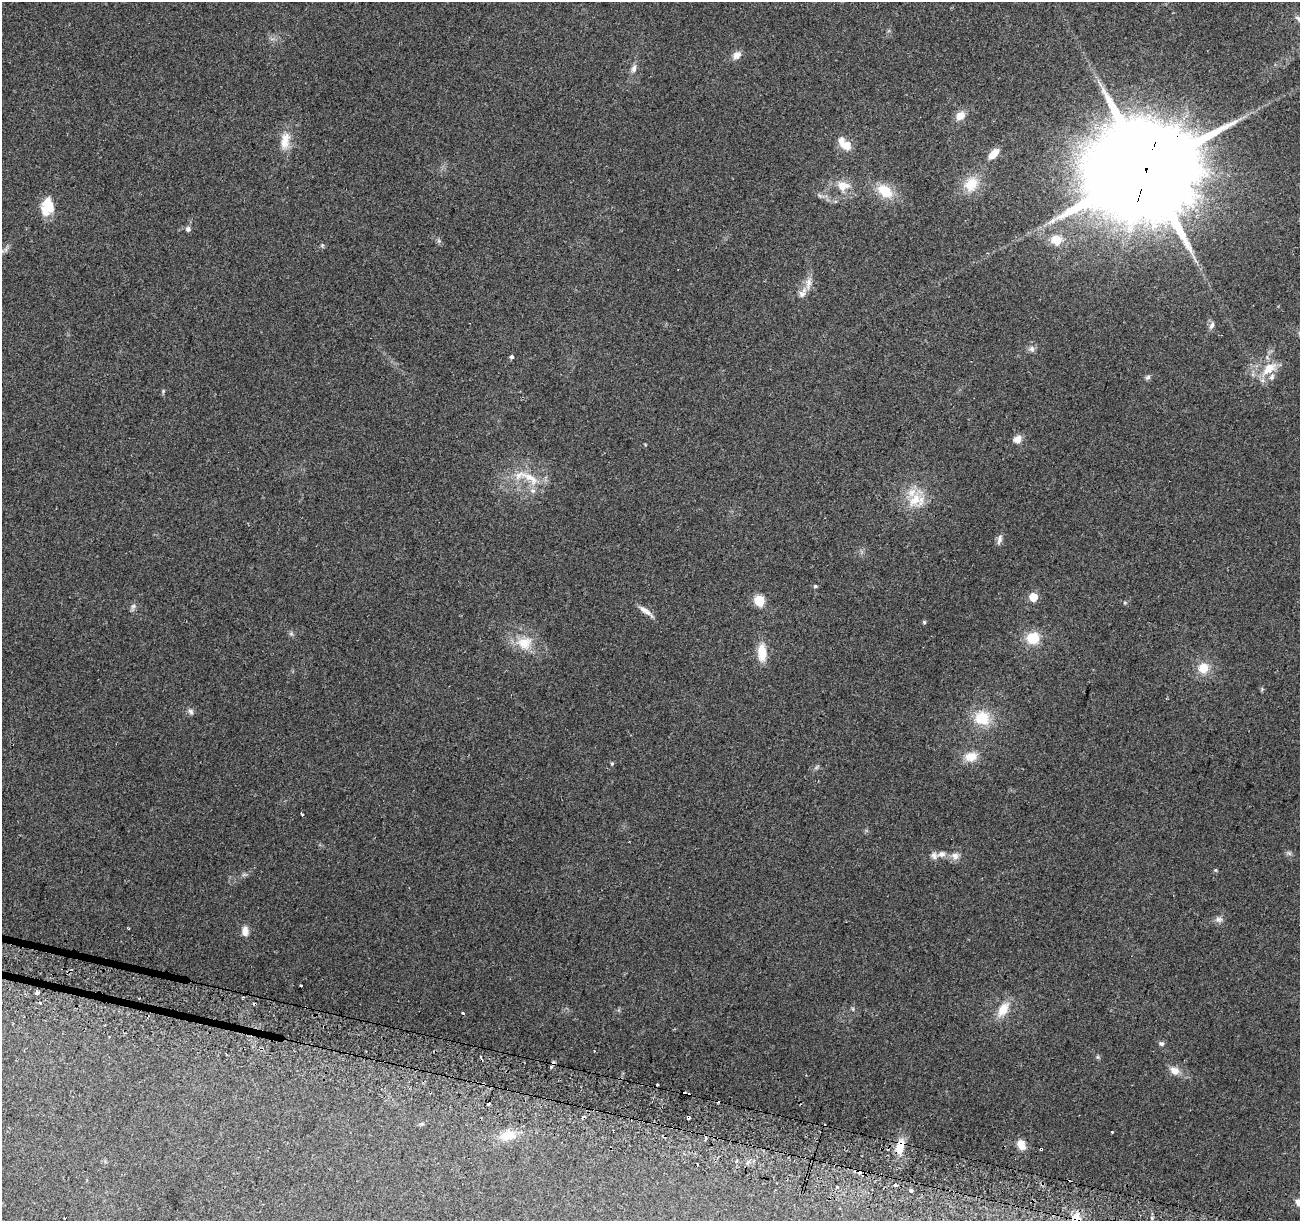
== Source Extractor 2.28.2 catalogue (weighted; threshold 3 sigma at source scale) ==
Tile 6 of 4 x 4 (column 2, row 2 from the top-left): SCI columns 1316-2613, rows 2751-3969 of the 5219 x 5440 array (HDU 1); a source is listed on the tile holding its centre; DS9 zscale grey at full resolution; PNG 1302 x 1223 px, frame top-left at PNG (2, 2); no overlay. Shown black and unused: <1% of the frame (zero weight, under 2 of 3 exposures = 2% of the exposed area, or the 3 px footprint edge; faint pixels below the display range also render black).
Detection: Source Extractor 2.28.2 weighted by HDU 2 'WHT'; one run over the whole footprint, this tile lists its part. Background 0.227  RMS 0.014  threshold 0.0611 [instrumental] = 3 sigma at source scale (4.5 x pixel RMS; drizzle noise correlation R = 1.50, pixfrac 1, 0.0396/0.0396 arcsec/px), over >= 5 px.
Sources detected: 93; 1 too faint to see at this stretch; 15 cosmic-ray / hot-pixel residue — not listed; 11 inside a brighter listed object's ellipse — not listed separately; the other 66 listed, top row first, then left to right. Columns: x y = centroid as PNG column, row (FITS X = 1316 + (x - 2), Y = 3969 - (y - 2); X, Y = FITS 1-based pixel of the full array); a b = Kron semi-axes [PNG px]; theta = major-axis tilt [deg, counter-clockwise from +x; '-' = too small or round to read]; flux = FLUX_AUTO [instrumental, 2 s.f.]
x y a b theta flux
737 55 11 8 47 8.3
634 68 10 7 69 6
960 116 11 8 39 13
285 141 25 11 80 20
846 146 16 11 -25 15
991 155 13 7 68 8.8
1146 168 37 28 66 36000
971 184 20 16 55 30
842 186 15 14 - 17
885 191 18 12 -33 32
819 195 7 4 -71 2.1
49 206 20 16 -15 23
188 229 7 6 - 3.8
1056 240 12 11 - 18
808 283 19 8 83 10
1212 325 10 6 62 4.8
1032 349 9 7 -65 4.6
511 357 5 5 - 2.7
1269 369 26 14 39 28
1148 377 8 6 34 2.9
1017 439 10 9 - 8.7
530 478 33 11 -31 29
915 500 24 14 54 30
999 539 14 6 75 5.4
815 586 5 4 - 2
1033 597 5 5 - 37
759 600 6 5 - 84
1125 603 5 3 - 1.5
133 606 7 6 - 3.5
646 611 21 6 -35 9.4
924 622 5 4 - 1.6
1033 638 12 11 - 35
524 643 22 19 18 29
762 653 19 9 -89 26
1203 668 13 12 - 20
191 711 9 7 -55 3.8
982 718 20 18 -34 38
971 757 16 12 13 18
612 763 5 4 - 1.7
302 814 3 3 - 2.4
1289 853 7 5 -43 2.6
941 854 10 7 6 6.7
955 856 10 10 - 7.5
1215 870 5 4 - 1.4
1219 919 10 8 -13 5.2
245 931 12 8 88 8.2
301 985 3 3 - 5.4
37 993 3 3 - 22
853 1009 6 4 -72 1.6
1003 1009 21 12 57 21
463 1013 3 2 - 1.9
1161 1044 7 5 -2 2.7
1098 1057 6 4 -71 1.7
1175 1071 12 9 -30 11
488 1104 3 3 - 2.9
1112 1132 3 3 - 1.7
508 1135 19 12 10 21
1021 1145 14 8 -65 11
900 1146 19 9 76 20
1041 1149 4 3 - 4.1
859 1172 5 4 - 6.8
895 1185 4 3 - 5.5
837 1187 3 3 - 3.1
911 1191 4 3 - 6.8
1299 1203 10 7 -42 9
1076 1218 15 10 90 17
Overlapping masked pixels (flux is a lower limit): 5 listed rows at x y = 1146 168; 900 1146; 1041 1149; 859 1172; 1076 1218
Isophote crosses this tile's border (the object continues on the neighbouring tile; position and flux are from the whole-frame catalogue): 2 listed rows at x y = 1299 1203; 1076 1218